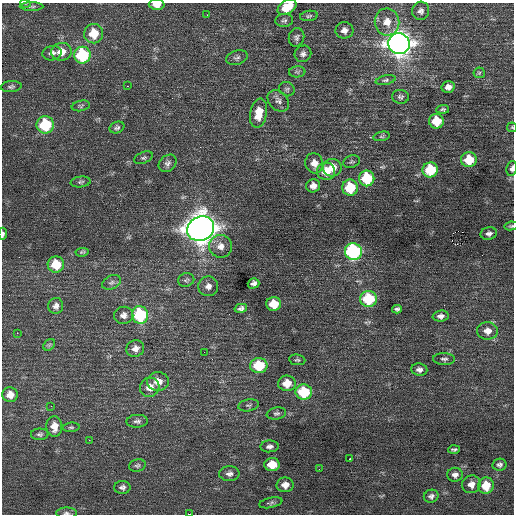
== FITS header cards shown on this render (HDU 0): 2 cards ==
NAXIS1  =                  512 / Axis length
NAXIS2  =                  512 / Axis length

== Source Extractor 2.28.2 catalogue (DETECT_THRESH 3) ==
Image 512 x 512 px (HDU 0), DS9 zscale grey, 1 PNG px = 1 image px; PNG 516 x 516 px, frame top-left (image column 1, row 512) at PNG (2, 3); each listed source drawn as its Kron ellipse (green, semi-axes under 4 px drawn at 4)
Background 0.175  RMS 0.72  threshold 2.15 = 3 sigma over >= 5 px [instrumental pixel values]
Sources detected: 107; all 107 listed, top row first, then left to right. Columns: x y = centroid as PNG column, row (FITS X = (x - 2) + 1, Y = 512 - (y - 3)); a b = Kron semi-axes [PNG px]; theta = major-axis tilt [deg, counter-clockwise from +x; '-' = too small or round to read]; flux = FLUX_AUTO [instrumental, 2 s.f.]
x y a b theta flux
25 3 5 3 - 48
157 5 8 5 -2 470
32 6 12 3 0 98
287 7 10 6 30 980
421 11 9 8 - 200
207 15 2 2 - 180
309 16 9 5 9 100
284 20 9 6 5 130
387 22 13 12 - 630
344 30 9 8 - 260
94 34 10 9 - 1100
296 37 9 7 75 160
399 44 11 10 - 41000
61 52 10 9 - 550
52 53 10 7 10 220
303 54 8 8 - 190
82 55 8 8 - 3900
237 58 11 7 17 160
297 72 8 5 4 100
479 73 6 5 - 80
386 80 10 4 12 110
127 86 2 2 - 170
11 87 10 5 6 120
448 87 6 5 - 250
287 89 8 7 - 110
400 97 8 7 - 130
278 101 12 9 -46 250
81 106 9 5 11 90
443 109 6 4 6 88
259 113 14 8 79 830
436 121 7 7 - 1400
45 125 8 8 - 2700
117 127 7 5 22 120
512 127 5 4 - 53
382 136 8 4 12 79
144 158 9 5 23 100
469 160 8 7 - 1300
352 162 8 6 20 110
168 163 10 7 43 180
314 163 10 9 - 430
332 168 9 9 - 720
512 168 7 5 78 160
430 170 7 7 - 2200
326 171 9 8 - 710
367 178 8 7 - 2500
81 182 10 5 6 110
313 186 7 6 - 300
350 188 8 8 - 1800
511 226 7 4 9 73
201 229 14 12 29 75000
3 234 6 3 88 120
489 234 8 6 14 180
220 246 11 11 - 410
82 252 7 4 7 74
353 252 8 8 - 8500
56 264 8 8 - 1200
186 280 8 6 21 120
111 282 10 6 24 150
253 283 6 5 - 180
208 286 10 10 - 280
368 299 8 8 - 2900
274 304 7 7 - 1000
56 306 8 7 - 200
241 308 6 4 15 140
397 309 5 4 - 120
124 315 10 8 5 260
140 315 9 8 - 4000
441 316 8 5 5 210
487 331 10 8 -1 430
17 333 2 2 - 160
49 345 7 5 45 83
135 349 9 8 - 290
204 352 2 2 - 19
444 359 11 6 -2 140
297 360 8 5 -8 93
259 366 8 7 - 2000
419 370 8 6 -7 200
158 382 11 9 1 480
287 383 9 7 3 740
150 387 10 9 - 410
304 392 8 7 - 2400
10 395 8 7 - 410
249 405 10 6 10 120
51 406 3 2 - 50
276 413 10 6 9 130
137 421 11 6 3 160
54 426 10 8 -87 460
71 427 8 4 4 85
40 434 9 6 1 120
89 440 2 2 - 160
269 446 9 6 4 170
454 449 6 4 4 100
350 459 3 3 - 110
137 465 8 6 12 110
272 465 7 6 - 1000
499 465 7 6 - 140
319 469 3 2 - 34
229 474 10 7 1 210
455 475 8 7 - 220
471 484 9 9 - 360
285 485 8 7 - 370
486 486 8 8 - 1200
122 487 8 6 2 160
431 496 7 6 - 150
271 503 12 5 12 120
66 513 10 5 0 150
189 514 3 2 - 30
At the frame edge (FLAGS 8, measured only in part): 9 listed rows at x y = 25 3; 157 5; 287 7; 512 127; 512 168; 511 226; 3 234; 66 513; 189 514